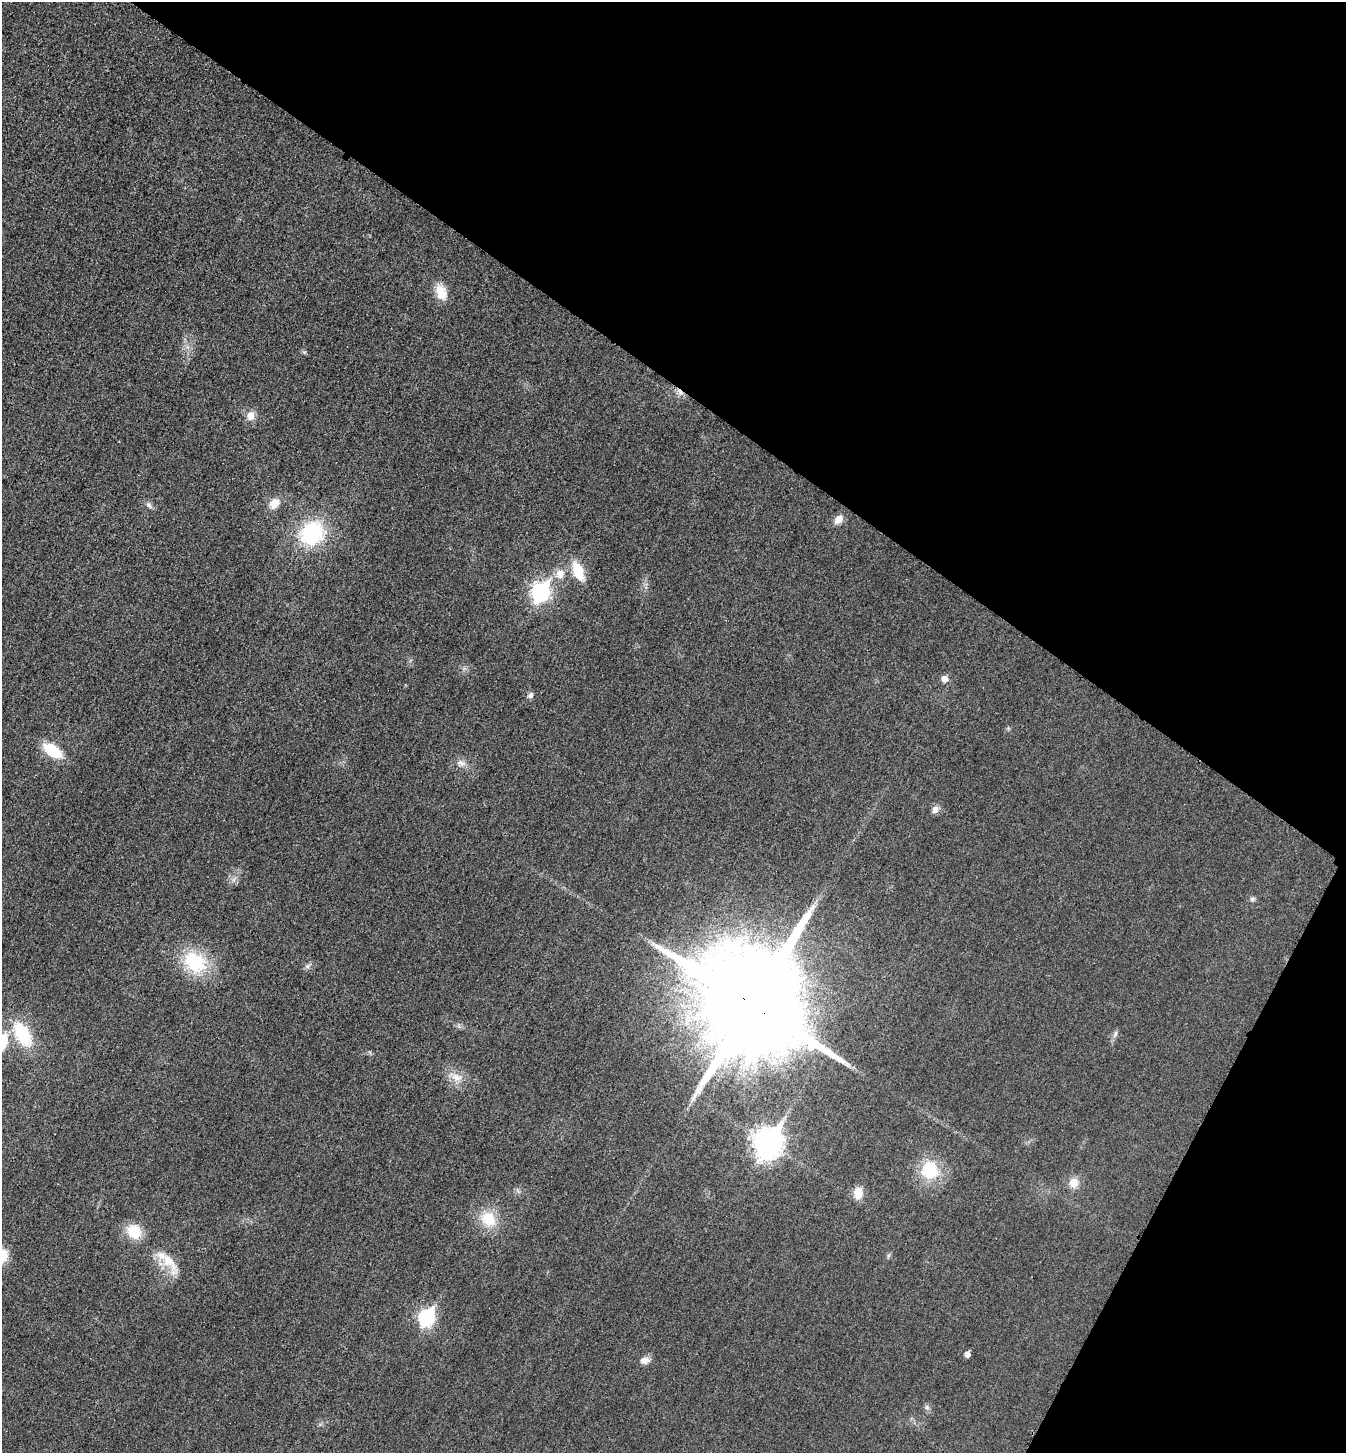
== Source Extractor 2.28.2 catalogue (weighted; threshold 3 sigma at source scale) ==
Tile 8 of 4 x 4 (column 4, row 2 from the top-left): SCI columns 4199-5542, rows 2922-4372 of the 5850 x 5845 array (HDU 1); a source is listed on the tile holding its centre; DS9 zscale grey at full resolution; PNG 1348 x 1455 px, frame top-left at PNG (2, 2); no overlay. Shown black and unused: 32% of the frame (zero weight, under 3 of 4 exposures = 2% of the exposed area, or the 3 px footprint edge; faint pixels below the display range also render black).
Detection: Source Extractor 2.28.2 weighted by HDU 2 'WHT'; one run over the whole footprint, this tile lists its part. Background 0.0192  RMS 0.0054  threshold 0.0243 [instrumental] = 3 sigma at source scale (4.5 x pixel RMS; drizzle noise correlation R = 1.50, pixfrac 1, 0.05/0.05 arcsec/px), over >= 5 px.
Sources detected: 36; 1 cosmic-ray / hot-pixel residue — not listed; the other 35 listed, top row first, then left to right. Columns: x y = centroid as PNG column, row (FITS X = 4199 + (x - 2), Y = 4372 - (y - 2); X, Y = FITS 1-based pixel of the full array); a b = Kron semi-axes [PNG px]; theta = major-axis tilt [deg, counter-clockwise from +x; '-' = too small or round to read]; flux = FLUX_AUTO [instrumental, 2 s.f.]
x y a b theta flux
441 292 21 13 -72 9.1
251 416 12 10 80 4.8
274 503 15 12 45 6.2
149 505 11 6 -50 1.9
838 519 13 8 49 4.2
312 533 24 22 43 48
578 571 18 9 -66 17
560 574 12 11 - 5.8
541 592 9 7 61 170
945 679 6 6 - 4.7
530 695 7 7 - 1.7
52 751 20 11 -34 19
461 763 13 8 -18 3.3
935 810 11 8 67 2.6
1253 899 7 6 - 1.3
195 962 29 23 -38 33
308 966 10 6 34 1.6
752 1004 30 27 -50 20000
459 1026 7 4 -71 0.91
22 1034 27 15 -60 30
1115 1034 11 5 71 1.8
3 1042 18 9 77 13
456 1077 16 11 -19 6.4
768 1143 12 9 61 650
929 1170 17 17 - 26
1074 1183 14 13 - 5.9
858 1193 12 9 85 8
488 1219 20 17 -51 16
134 1232 16 14 -39 15
888 1256 6 4 72 0.87
168 1261 43 19 -54 16
427 1317 9 7 61 110
967 1354 5 4 - 3.5
644 1360 13 9 4 3.6
927 1407 8 7 - 1.5
Overlapping masked pixels (flux is a lower limit): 1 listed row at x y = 752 1004
Isophote crosses this tile's border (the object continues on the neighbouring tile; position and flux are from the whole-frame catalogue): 1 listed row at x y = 3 1042
Unlisted compact peaks at least as high as the median listed source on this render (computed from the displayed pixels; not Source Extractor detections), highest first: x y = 304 352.